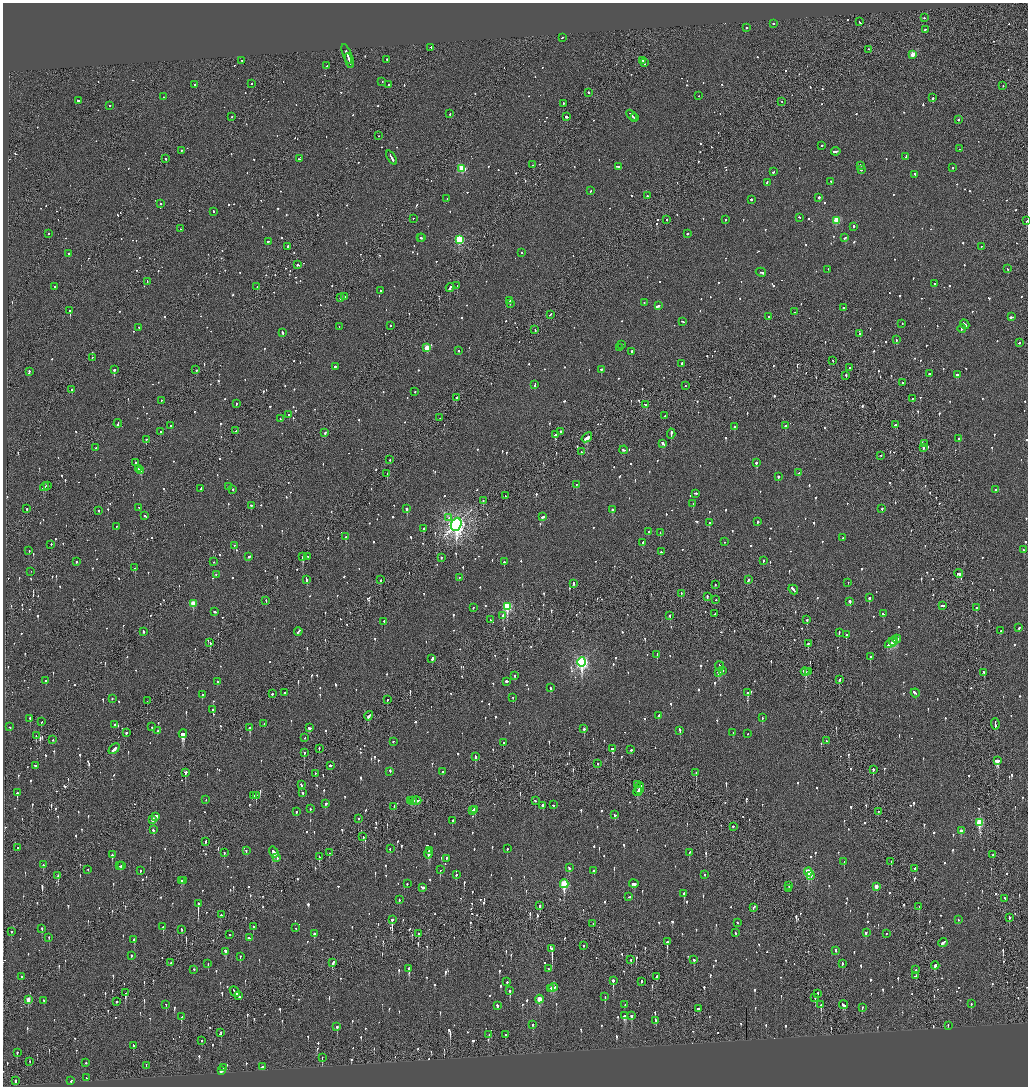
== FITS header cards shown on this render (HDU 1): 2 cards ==
NAXIS1  =                 2051
NAXIS2  =                 2168

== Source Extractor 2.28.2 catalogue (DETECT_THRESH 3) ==
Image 2051 x 2168 px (HDU 1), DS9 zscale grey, zoomed out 1/2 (1 PNG px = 2 x 2 image px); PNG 1030 x 1088 px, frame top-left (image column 2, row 2168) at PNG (3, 3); each listed source drawn as its Kron ellipse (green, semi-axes under 4 px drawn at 4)
Background -0.0824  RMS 0.075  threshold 0.225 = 3 sigma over >= 5 px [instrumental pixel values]
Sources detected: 1652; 50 cannot appear on this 1/2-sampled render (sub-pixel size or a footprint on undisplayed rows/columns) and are neither listed nor drawn; of the other 1602, the 500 brightest by FLUX_AUTO listed and drawn (1102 fainter detections omitted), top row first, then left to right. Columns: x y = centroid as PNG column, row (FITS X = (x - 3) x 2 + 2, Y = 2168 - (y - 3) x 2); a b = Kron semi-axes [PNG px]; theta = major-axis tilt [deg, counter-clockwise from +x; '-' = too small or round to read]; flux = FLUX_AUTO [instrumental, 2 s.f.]
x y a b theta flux
924 18 2 2 - 95
859 22 3 2 - 120
773 24 2 2 - 600
746 28 2 2 - 250
925 30 2 2 - 93
562 38 2 1 - 140
431 48 2 2 - 180
868 50 2 1 - 66
347 54 10 2 -71 420
913 55 3 3 - 260
387 60 2 2 - 180
242 61 2 2 - 79
349 61 7 1 -72 340
643 61 3 2 - 160
644 63 3 2 - 280
327 66 2 2 - 72
382 82 2 2 - 87
252 84 2 2 - 300
195 85 2 2 - 530
388 85 2 2 - 110
1003 86 2 1 - 67
589 93 3 2 - 170
699 96 2 1 - 78
163 97 2 2 - 130
933 98 2 2 - 260
79 101 4 2 - 170
782 102 2 1 - 75
563 104 2 2 - 86
109 106 2 2 - 96
450 114 3 2 - 91
631 116 6 1 -45 260
231 117 2 2 - 82
566 117 3 2 - 520
635 118 4 2 - 250
958 120 2 2 - 180
378 136 2 1 - 72
822 146 2 2 - 69
959 149 2 1 - 100
181 151 2 2 - 100
836 152 5 2 - 330
906 157 4 2 - 100
392 158 8 2 -61 270
166 159 2 2 - 69
299 159 3 2 - 99
532 165 2 2 - 80
860 166 2 2 - 230
618 167 4 2 - 200
953 168 2 2 - 110
462 169 3 3 - 850
861 170 2 2 - 130
773 172 2 2 - 90
915 175 3 2 - 140
831 182 2 2 - 88
767 183 3 2 - 77
591 191 2 2 - 69
647 196 2 2 - 130
819 198 2 2 - 250
447 199 2 1 - 80
751 200 2 2 - 150
161 204 2 2 - 96
213 212 2 2 - 85
799 218 3 2 - 83
413 219 2 2 - 76
667 220 2 2 - 76
726 220 2 2 - 88
837 221 3 3 - 630
1027 221 3 1 - 540
854 227 2 2 - 98
180 229 2 1 - 88
48 234 2 2 - 73
688 234 2 2 - 170
420 238 2 2 - 66
422 238 2 1 - 79
845 238 3 2 - 180
459 240 3 3 - 1200
268 242 2 2 - 90
288 247 2 2 - 190
981 247 2 2 - 290
522 253 2 2 - 70
69 254 2 2 - 370
298 265 3 2 - 120
1007 269 3 2 - 94
828 270 2 2 - 110
761 273 5 2 - 250
147 282 2 1 - 86
934 284 2 1 - 110
457 286 2 1 - 290
55 287 2 2 - 71
257 287 2 2 - 120
450 288 4 2 - 250
381 291 2 2 - 110
345 297 2 1 - 84
340 298 3 2 - 110
510 301 3 2 - 910
644 303 2 2 - 71
510 304 2 2 - 83
658 306 4 2 - 260
843 308 2 2 - 170
70 311 2 2 - 690
795 312 2 1 - 85
550 315 4 1 - 100
768 317 2 2 - 130
1011 317 4 2 - 170
683 322 3 2 - 130
902 324 2 2 - 71
965 325 5 2 - 220
391 326 2 2 - 70
339 327 2 1 - 79
138 328 2 2 - 370
962 329 4 2 - 200
535 330 3 1 - 95
282 333 3 2 - 190
860 334 2 2 - 110
896 340 2 2 - 120
1019 343 2 2 - 110
622 345 2 2 - 75
427 348 3 3 - 320
620 348 3 2 - 210
459 351 2 2 - 76
631 352 3 2 - 73
92 358 2 1 - 88
833 361 2 1 - 93
681 364 4 2 - 120
335 367 2 2 - 540
849 368 2 2 - 130
114 370 2 2 - 540
196 370 2 2 - 160
601 370 2 2 - 130
29 372 3 2 - 200
929 374 2 2 - 76
957 375 4 2 - 110
846 376 2 2 - 180
903 383 2 2 - 92
535 385 4 2 - 280
685 386 2 2 - 67
72 390 2 2 - 190
415 392 2 2 - 87
456 398 3 2 - 130
913 399 3 2 - 74
161 401 2 1 - 100
236 404 2 2 - 92
645 405 3 2 - 72
289 415 2 2 - 160
665 416 2 2 - 75
440 418 2 2 - 77
280 419 2 2 - 86
118 424 4 2 - 170
896 425 3 2 - 190
171 426 2 2 - 84
785 426 2 2 - 330
734 427 2 2 - 87
236 431 3 2 - 100
161 432 2 2 - 130
560 432 2 2 - 160
325 433 2 2 - 180
671 434 5 2 - 230
555 435 2 2 - 640
587 438 6 2 39 1500
959 439 2 2 - 190
146 440 2 2 - 79
663 444 4 2 - 270
925 444 4 1 - 170
96 448 2 2 - 72
923 448 2 2 - 120
624 450 4 2 - 220
581 452 2 2 - 92
881 456 2 2 - 110
390 460 2 2 - 110
136 463 3 2 - 85
756 463 2 2 - 430
138 469 2 1 - 120
141 471 3 2 - 590
799 473 3 2 - 100
387 474 2 1 - 170
778 477 2 2 - 320
577 485 3 2 - 300
48 486 2 2 - 76
45 487 5 2 - 260
228 487 2 2 - 140
201 489 3 2 - 100
233 490 2 2 - 110
995 490 2 2 - 190
696 494 3 2 - 120
505 496 2 1 - 68
483 501 2 1 - 88
693 504 2 2 - 310
251 506 3 2 - 96
139 508 2 2 - 99
27 509 2 2 - 180
407 509 2 2 - 830
882 509 2 2 - 120
612 510 2 2 - 360
98 511 2 2 - 100
145 516 3 2 - 160
542 517 3 2 - 170
449 518 2 2 - 140
757 522 2 2 - 120
709 523 2 2 - 210
456 525 7 5 67 9400
116 527 2 2 - 67
424 529 2 2 - 250
649 532 3 2 - 87
660 533 2 1 - 170
346 537 3 2 - 320
843 538 2 2 - 98
725 542 2 2 - 95
643 543 3 2 - 94
51 545 2 2 - 140
234 546 2 2 - 74
1024 550 2 2 - 160
29 551 2 2 - 88
661 552 2 2 - 70
249 557 3 2 - 86
303 557 3 2 - 600
307 557 2 1 - 78
441 558 2 2 - 80
763 561 2 2 - 150
76 562 2 2 - 110
214 562 2 2 - 68
504 562 2 2 - 200
135 568 2 1 - 96
31 572 2 1 - 110
958 574 4 3 - 170
216 575 2 2 - 66
459 578 2 2 - 360
306 580 4 2 - 130
380 580 2 2 - 190
748 580 3 2 - 100
848 583 2 1 - 130
573 584 3 2 - 310
715 585 2 1 - 200
793 590 5 2 - 300
681 594 2 1 - 97
707 597 4 2 - 120
869 598 2 2 - 280
716 600 2 1 - 300
266 601 2 1 - 120
850 602 4 2 - 200
193 604 3 3 - 340
942 606 4 2 - 170
507 607 4 3 - 1300
473 608 2 2 - 74
976 608 2 2 - 170
215 612 3 2 - 77
715 614 2 2 - 150
883 614 3 2 - 130
503 616 3 2 - 400
670 616 2 2 - 130
490 620 2 2 - 94
807 620 2 2 - 360
384 622 2 2 - 91
1019 628 2 2 - 160
1001 631 2 2 - 73
143 632 3 2 - 120
298 632 4 2 - 150
839 633 3 2 - 100
846 635 3 2 - 150
897 640 4 2 - 380
894 642 5 3 - 340
210 643 3 2 - 190
808 644 2 2 - 190
891 644 6 2 34 460
657 655 3 2 - 100
870 657 3 2 - 230
431 659 3 2 - 110
582 663 5 4 - 3800
720 666 5 2 - 230
722 671 2 2 - 150
805 672 4 2 - 640
808 672 2 2 - 210
719 673 4 2 - 530
984 673 3 1 - 150
515 676 2 2 - 160
839 680 4 2 - 210
46 681 2 2 - 66
218 682 2 2 - 110
507 682 3 2 - 230
550 688 2 2 - 98
285 693 2 2 - 96
748 693 2 2 - 150
915 693 4 2 - 170
272 694 2 2 - 150
202 695 2 2 - 240
513 698 2 2 - 81
112 699 2 2 - 85
387 700 2 2 - 180
147 701 2 1 - 68
213 710 2 2 - 120
369 716 5 2 - 520
659 716 4 2 - 120
762 718 2 2 - 83
30 719 3 2 - 72
41 722 2 2 - 74
264 724 2 1 - 86
995 724 5 2 - 240
115 725 3 2 - 250
10 727 2 2 - 160
152 727 2 2 - 120
250 728 2 2 - 420
309 728 3 2 - 160
584 729 2 2 - 190
157 731 2 2 - 160
680 731 3 2 - 190
126 733 2 2 - 230
733 733 2 2 - 74
183 734 4 3 - 1300
748 734 2 2 - 76
36 736 2 1 - 92
305 738 2 1 - 98
52 740 2 2 - 74
826 741 2 2 - 80
393 742 2 2 - 90
504 743 3 2 - 84
114 749 6 2 44 250
319 749 2 1 - 260
612 749 3 2 - 670
631 750 2 2 - 80
304 753 3 2 - 380
475 757 3 2 - 460
997 761 3 3 - 360
598 764 2 1 - 94
35 766 3 2 - 120
330 766 2 2 - 1200
873 770 3 2 - 200
390 772 3 2 - 220
442 772 2 2 - 130
185 773 3 2 - 220
696 773 2 2 - 250
315 774 2 2 - 66
301 785 3 2 - 120
637 785 3 1 - 86
639 788 6 2 68 380
638 792 5 1 - 220
17 793 2 2 - 300
303 793 3 2 - 88
254 796 2 1 - 74
256 796 2 1 - 89
206 800 2 2 - 70
410 801 2 2 - 110
413 801 2 1 - 66
416 801 5 2 - 250
535 801 2 2 - 72
326 804 3 2 - 180
553 805 2 2 - 86
543 806 2 2 - 1400
394 807 4 2 - 110
310 809 2 2 - 69
475 810 3 2 - 220
473 811 2 2 - 150
296 812 2 2 - 66
879 812 2 2 - 120
615 815 3 2 - 76
156 817 3 2 - 340
358 819 2 2 - 120
153 820 3 3 - 170
452 821 3 2 - 90
979 823 4 3 - 940
733 827 2 2 - 170
153 830 2 2 - 110
961 831 3 2 - 130
363 837 2 2 - 77
206 842 3 2 - 94
17 848 2 1 - 82
390 849 3 2 - 100
507 849 2 2 - 120
246 851 2 2 - 110
429 851 3 2 - 630
274 852 6 2 -58 290
224 853 2 2 - 93
329 853 2 1 - 140
689 853 3 2 - 300
428 854 5 2 - 160
112 855 3 2 - 88
993 855 2 1 - 270
319 857 3 2 - 130
277 858 2 2 - 230
447 859 3 2 - 81
844 862 2 1 - 89
891 862 2 1 - 78
43 865 3 2 - 160
120 866 2 2 - 66
121 866 2 2 - 89
569 868 3 2 - 76
915 869 3 2 - 110
88 870 2 2 - 67
440 870 2 2 - 260
140 871 2 2 - 93
594 871 2 2 - 640
808 873 4 3 - 770
456 875 2 2 - 120
704 875 2 2 - 120
58 876 3 2 - 160
811 876 2 2 - 120
181 881 3 2 - 98
183 881 3 2 - 89
407 884 2 2 - 120
564 884 4 3 - 1100
634 884 4 3 - 210
788 886 3 2 - 120
876 887 3 2 - 140
422 888 3 2 - 430
789 889 3 1 - 170
684 894 3 2 - 210
628 897 3 2 - 110
1005 899 3 2 - 92
399 900 3 2 - 71
198 904 4 2 - 710
540 906 3 1 - 590
919 907 2 1 - 80
753 908 2 2 - 67
221 915 2 2 - 77
1009 918 2 2 - 85
392 920 3 2 - 710
958 920 2 2 - 81
737 923 2 2 - 68
593 924 2 2 - 280
163 927 2 2 - 250
253 927 2 2 - 98
296 928 2 2 - 78
42 929 3 2 - 94
182 930 2 2 - 67
11 932 2 2 - 67
735 933 2 2 - 79
866 933 2 2 - 130
314 934 3 2 - 240
419 934 2 1 - 3000
886 934 2 2 - 100
229 935 2 2 - 99
49 938 2 2 - 68
249 938 3 2 - 140
134 940 3 2 - 140
667 942 3 2 - 360
943 943 4 2 - 310
583 946 3 1 - 200
552 949 4 1 - 1200
836 951 3 2 - 91
226 952 4 2 - 160
131 956 2 2 - 130
240 957 3 2 - 150
631 960 3 2 - 72
694 960 3 2 - 68
171 963 2 2 - 140
333 963 4 2 - 150
208 964 2 2 - 80
842 964 3 2 - 110
935 966 4 2 - 150
409 969 4 2 - 350
548 969 3 2 - 82
194 970 2 2 - 120
916 970 2 2 - 180
915 976 3 2 - 140
22 977 2 1 - 110
657 977 3 2 - 100
613 981 3 2 - 650
507 982 2 2 - 73
642 982 3 1 - 150
553 988 5 2 - 460
550 989 3 2 - 150
510 991 3 2 - 240
235 992 6 2 -49 510
125 993 3 2 - 210
818 994 3 2 - 140
238 996 3 2 - 190
605 997 3 2 - 140
815 998 3 2 - 130
28 1000 3 2 - 180
539 1000 4 3 - 350
44 1001 2 2 - 71
116 1002 2 2 - 79
971 1004 3 2 - 99
166 1005 2 2 - 160
625 1005 2 2 - 71
821 1005 4 2 - 150
843 1005 5 2 - 110
497 1006 3 2 - 82
862 1008 2 2 - 110
699 1009 4 2 - 160
625 1016 4 3 - 250
631 1016 3 2 - 130
182 1017 3 2 - 250
656 1021 4 2 - 88
533 1025 3 2 - 66
948 1026 2 2 - 66
337 1027 3 2 - 170
221 1032 2 2 - 70
489 1035 2 2 - 93
506 1035 2 2 - 140
202 1041 2 2 - 100
133 1046 3 2 - 87
17 1053 3 2 - 120
322 1058 2 1 - 180
30 1062 2 1 - 82
86 1063 2 2 - 130
146 1066 3 1 - 120
262 1067 4 2 - 130
224 1068 3 1 - 79
221 1071 4 3 - 270
86 1078 2 2 - 92
16 1081 3 2 - 100
71 1081 2 2 - 68
At the frame edge (FLAGS 8, measured only in part): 1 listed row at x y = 1027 221
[1102 fainter detections neither listed nor drawn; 50 sub-pixel or undisplayed-footprint detections neither listed nor drawn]